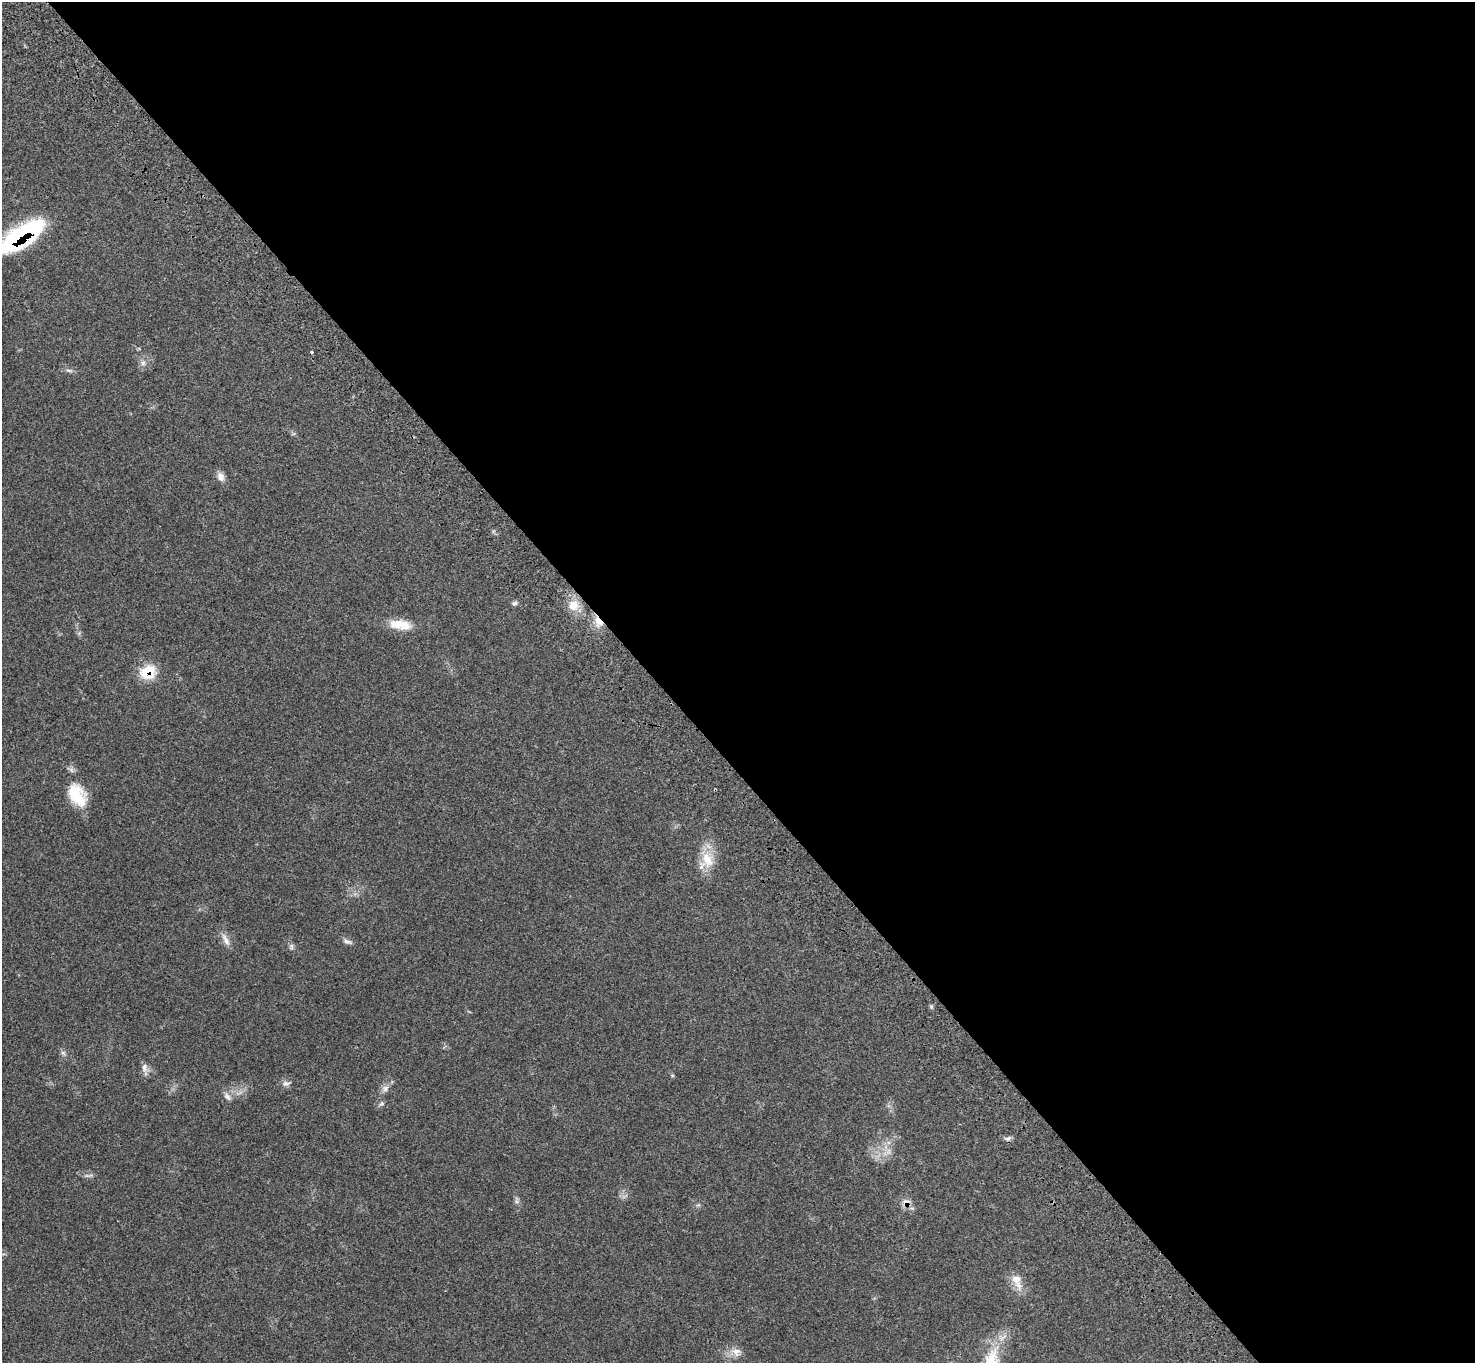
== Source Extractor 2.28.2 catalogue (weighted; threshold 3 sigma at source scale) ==
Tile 8 of 4 x 4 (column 4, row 2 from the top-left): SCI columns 4522-5994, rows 2966-4326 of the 6102 x 6074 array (HDU 1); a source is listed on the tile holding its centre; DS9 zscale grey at full resolution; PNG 1477 x 1365 px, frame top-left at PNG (2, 2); no overlay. Shown black and unused: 56% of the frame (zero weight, under 3 of 4 exposures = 6% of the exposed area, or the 3 px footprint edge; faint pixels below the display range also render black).
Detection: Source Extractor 2.28.2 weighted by HDU 2 'WHT'; one run over the whole footprint, this tile lists its part. Background 0.058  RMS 0.0056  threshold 0.025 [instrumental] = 3 sigma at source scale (4.5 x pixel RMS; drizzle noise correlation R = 1.50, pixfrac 1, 0.05/0.05 arcsec/px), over >= 5 px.
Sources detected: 28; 1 cosmic-ray / hot-pixel residue — not listed; the other 27 listed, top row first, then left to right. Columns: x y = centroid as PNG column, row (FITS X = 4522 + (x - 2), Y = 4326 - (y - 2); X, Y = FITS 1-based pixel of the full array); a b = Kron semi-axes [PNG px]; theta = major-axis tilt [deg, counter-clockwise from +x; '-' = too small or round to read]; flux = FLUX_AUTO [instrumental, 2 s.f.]
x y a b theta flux
21 236 46 17 34 80
143 363 7 6 - 1.7
69 370 9 4 -11 1.3
221 477 12 9 -72 3
515 603 7 5 18 1.2
573 605 14 13 - 7.5
598 622 15 9 -62 6.1
400 625 29 12 -7 10
148 672 21 17 19 13
77 795 29 18 -60 19
707 860 25 16 -70 12
226 940 20 7 -63 3.6
347 941 12 6 -14 1.8
931 1006 6 4 -19 0.74
63 1053 7 6 - 1.3
144 1068 13 8 -84 2.8
286 1083 10 7 -4 2
385 1088 10 7 67 2.4
227 1096 12 7 -53 2.2
382 1104 7 5 33 1.1
1008 1138 9 5 13 1.4
889 1151 8 5 90 1.7
516 1201 7 4 -71 1.2
906 1202 10 9 - 3.6
698 1205 6 4 18 0.77
1016 1279 16 14 -56 6.1
736 1351 15 6 6 3.6
Overlapping masked pixels (flux is a lower limit): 4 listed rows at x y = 21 236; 598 622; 148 672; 906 1202
Isophote crosses this tile's border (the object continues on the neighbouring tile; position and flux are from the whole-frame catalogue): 1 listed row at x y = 21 236